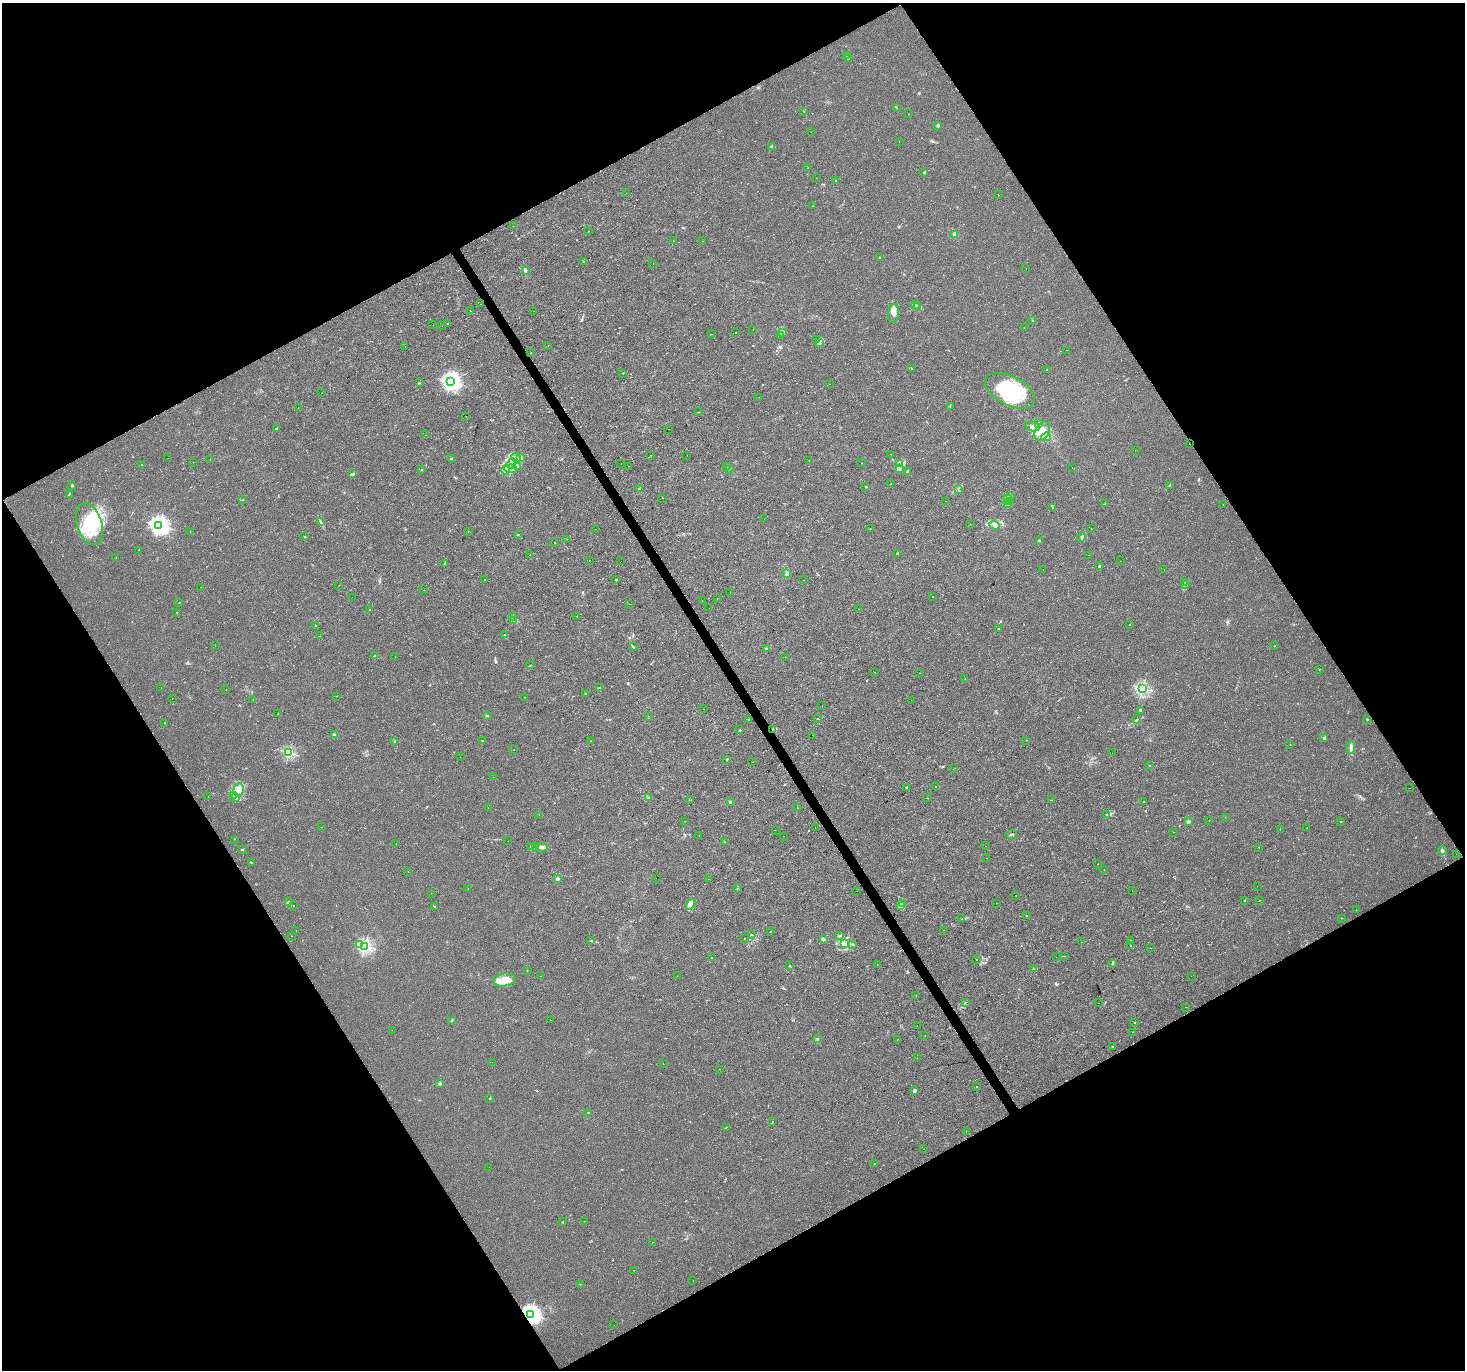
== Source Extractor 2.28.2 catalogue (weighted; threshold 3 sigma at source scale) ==
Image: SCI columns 1-5851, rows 113-5581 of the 5854 x 5755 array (HDU 1 of 3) = the unmasked area's bounding box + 8 px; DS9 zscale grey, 4 x 4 block average (1 PNG px = mean of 4 x 4 image px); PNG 1467 x 1372 px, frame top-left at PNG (2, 3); each listed source drawn as its Kron ellipse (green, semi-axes under 4 px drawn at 4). Shown black and unused: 48% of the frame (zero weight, under 2 of 3 exposures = <1% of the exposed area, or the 3 px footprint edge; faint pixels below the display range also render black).
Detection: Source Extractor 2.28.2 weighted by HDU 2 'WHT'. Background 0.004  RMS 0.0027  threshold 0.012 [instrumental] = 3 sigma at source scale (4.5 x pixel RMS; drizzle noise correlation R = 1.50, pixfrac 1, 0.0396/0.0396 arcsec/px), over >= 5 px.
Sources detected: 414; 8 inside a brighter object's white glare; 12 cosmic-ray / hot-pixel residue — neither listed nor drawn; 8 coinciding with a brighter row at this scale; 25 inside a brighter listed object's ellipse — not listed separately; the other 361 listed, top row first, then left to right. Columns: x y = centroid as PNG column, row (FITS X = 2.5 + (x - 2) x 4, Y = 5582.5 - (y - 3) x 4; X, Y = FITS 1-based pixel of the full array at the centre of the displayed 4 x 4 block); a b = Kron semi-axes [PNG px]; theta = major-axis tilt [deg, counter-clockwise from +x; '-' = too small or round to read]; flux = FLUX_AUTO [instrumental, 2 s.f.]
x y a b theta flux
846 56 2 2 - 0.74
848 59 3 2 - 1.1
896 107 2 2 - 1
804 112 2 2 - 0.29
908 114 2 2 - 0.21
938 125 2 2 - 10
811 132 2 2 - 0.31
899 142 2 2 - 0.93
772 147 3 2 - 1.7
807 168 2 2 - 0.33
924 172 2 2 - 4.1
816 178 2 2 - 0.31
836 181 2 2 - 0.92
626 193 2 2 - 0.37
998 195 2 2 - 0.31
812 206 2 2 - 0.42
513 226 2 2 - 0.68
588 231 2 2 - 1.8
955 235 2 2 - 31
673 241 2 2 - 0.5
703 241 2 2 - 0.67
880 258 3 2 - 0.74
584 261 2 2 - 0.66
653 263 2 2 - 0.4
1026 269 2 2 - 0.32
525 271 4 2 - 2.3
480 304 2 2 - 3.9
915 305 2 2 - 0.78
918 307 2 2 - 1
470 311 2 2 - 0.8
534 311 2 2 - 1.1
894 313 9 5 84 9.1
1032 320 2 2 - 0.71
448 324 2 2 - 1.5
433 325 2 2 - 0.25
442 326 2 2 - 0.61
1024 328 2 2 - 0.45
753 330 2 2 - 0.42
782 332 3 2 - 1.4
735 333 2 2 - 1.1
712 334 2 2 - 0.26
781 335 2 2 - 0.45
817 340 2 2 - 0.44
819 343 3 2 - 2.3
548 346 2 2 - 1.1
405 347 2 2 - 1.1
1067 350 2 2 - 0.48
531 353 2 2 - 0.78
911 368 2 2 - 1.2
1046 370 2 2 - 2.3
623 373 2 2 - 0.69
451 382 3 3 - 510
420 383 2 2 - 0.42
829 384 2 2 - 0.26
1010 391 27 14 -27 79
322 393 2 2 - 0.66
759 397 2 2 - 0.26
950 406 2 2 - 0.61
298 408 2 2 - 0.7
699 412 2 2 - 0.77
466 416 2 2 - 1.1
1039 424 2 2 - 19
1032 427 7 4 -10 8
276 428 4 2 - 1.4
668 429 2 2 - 0.27
1042 431 10 7 61 19
425 435 2 2 - 0.46
1046 437 5 3 - 3.9
1189 444 2 2 - 2.3
1135 450 2 2 - 0.38
891 454 2 2 - 0.33
651 455 2 2 - 0.34
687 455 2 2 - 0.24
521 457 3 2 - 1.5
168 458 2 2 - 1.9
516 458 5 3 - 3.6
210 459 2 2 - 0.43
452 459 4 2 - 1.6
809 460 2 2 - 0.36
194 462 2 2 - 2.4
512 463 5 4 - 8
621 463 2 2 - 0.29
861 463 2 2 - 1.3
900 464 2 2 - 1.5
142 465 2 2 - 0.82
628 466 2 2 - 13
727 466 2 2 - 0.68
517 467 3 2 - 2.3
1072 467 2 2 - 0.87
511 469 6 3 -7 6.4
729 469 2 2 - 0.7
899 469 2 2 - 0.92
421 470 2 2 - 0.43
506 470 4 3 - 3.9
907 471 4 2 - 1.4
353 474 3 2 - 2.5
891 484 2 2 - 0.7
72 485 2 2 - 6.8
1169 485 2 2 - 0.76
866 487 3 2 - 1.1
640 488 3 2 - 3.1
959 490 2 2 - 0.5
69 494 3 2 - 1.1
1010 496 2 2 - 0.62
663 498 2 2 - 0.41
1008 499 2 2 - 1.1
243 500 2 2 - 0.59
945 501 2 2 - 0.21
1010 501 2 2 - 0.75
1008 503 2 2 - 1.3
1104 504 2 2 - 0.64
1223 504 2 2 - 0.42
1053 507 2 2 - 0.46
764 519 2 2 - 0.61
320 521 2 2 - 0.76
90 524 21 12 -73 66
970 524 2 2 - 0.33
159 525 3 3 - 680
995 525 5 3 - 6.1
870 528 2 2 - 0.28
595 529 2 2 - 0.34
1091 529 2 2 - 0.81
468 531 2 2 - 0.41
190 532 2 2 - 0.72
518 534 2 2 - 0.44
305 537 2 2 - 0.81
1081 537 4 3 - 2.7
567 539 2 2 - 1.1
1039 540 2 2 - 4.6
555 543 2 2 - 11
139 550 2 2 - 0.34
897 554 2 2 - 3.3
530 555 2 2 - 0.38
1089 555 2 2 - 0.61
116 558 2 2 - 0.43
589 560 2 2 - 0.58
621 561 2 2 - 0.17
1120 561 2 2 - 0.29
444 563 3 2 - 0.98
1099 566 2 2 - 2
1043 569 2 2 - 0.37
1164 569 2 2 - 0.23
787 574 3 3 - 2.2
616 579 3 2 - 1.4
485 580 2 2 - 0.64
803 580 2 2 - 0.63
1185 582 2 2 - 0.67
1185 584 2 2 - 0.72
339 585 2 2 - 0.37
201 587 2 2 - 0.44
423 590 2 2 - 0.36
730 592 2 2 - 0.32
933 596 2 2 - 0.99
352 597 2 2 - 0.31
717 598 2 2 - 0.79
702 600 2 2 - 0.34
179 602 2 2 - 0.53
630 604 2 2 - 0.96
709 608 2 2 - 0.77
858 609 2 2 - 1.2
370 610 2 2 - 0.31
176 612 2 2 - 0.36
512 616 2 2 - 0.86
577 616 2 2 - 1.2
514 620 2 2 - 1.2
315 625 2 2 - 0.58
1129 625 2 2 - 1.7
998 629 2 2 - 0.93
505 635 2 2 - 0.84
320 636 2 2 - 0.23
215 646 2 2 - 0.41
1275 646 2 2 - 0.61
633 647 3 2 - 1.4
766 649 2 2 - 0.86
374 656 2 2 - 0.72
395 657 2 2 - 1.2
785 657 2 2 - 0.78
531 665 2 2 - 0.67
1319 670 2 2 - 0.67
874 672 2 2 - 0.52
919 673 2 2 - 0.46
965 679 2 2 - 0.68
161 688 2 2 - 0.65
600 688 3 2 - 2.2
1142 688 2 2 - 240
226 690 2 2 - 0.3
585 693 2 2 - 0.57
337 696 2 2 - 0.63
525 697 2 2 - 0.32
172 698 2 2 - 0.48
253 700 2 2 - 0.49
911 700 2 2 - 0.57
822 706 2 2 - 0.26
704 709 2 2 - 1.4
1141 710 3 3 - 2
278 714 2 2 - 0.74
487 716 2 2 - 1.2
648 716 2 2 - 0.96
818 718 2 2 - 1.2
1367 719 2 2 - 1.5
749 720 2 2 - 1.6
1137 720 3 2 - 1.4
165 723 2 2 - 0.83
773 729 3 2 - 1.4
740 730 2 2 - 3.1
334 735 4 3 - 2.6
812 735 2 2 - 2.7
1324 738 2 2 - 4
1026 740 2 2 - 0.54
395 741 4 2 - 2.9
482 741 2 2 - 0.45
591 741 2 2 - 0.87
1290 744 2 2 - 0.49
1351 747 6 3 87 7.1
514 750 2 2 - 0.82
289 753 2 2 - 180
1112 753 2 2 - 0.74
460 757 2 2 - 0.31
727 759 2 2 - 4.3
753 762 2 2 - 0.44
1150 765 2 2 - 0.49
953 769 2 2 - 0.21
493 777 2 2 - 0.38
936 786 2 2 - 3
906 787 2 2 - 4.4
1409 788 2 2 - 0.35
239 790 7 5 77 10
233 795 3 2 - 2.3
208 797 2 2 - 0.32
235 797 3 2 - 3.1
648 798 3 2 - 0.75
927 798 2 2 - 0.31
691 800 2 2 - 0.32
1051 800 2 2 - 0.88
1143 801 2 2 - 0.88
730 802 3 2 - 2.3
488 808 2 2 - 2.6
797 808 2 2 - 0.53
539 815 2 2 - 0.75
1107 815 4 2 - 1.3
1225 817 2 2 - 0.35
685 821 2 2 - 0.55
1188 821 2 2 - 6.1
1209 821 2 2 - 0.2
1341 821 2 2 - 1
321 827 2 2 - 0.25
815 828 2 2 - 0.59
1307 828 2 2 - 1.9
1280 829 2 2 - 0.25
775 830 2 2 - 0.46
1174 832 2 2 - 0.28
1012 834 5 2 - 1.8
699 836 2 2 - 0.27
784 836 2 2 - 1.5
234 839 2 2 - 0.48
508 841 2 2 - 2.1
724 842 2 2 - 0.86
396 844 2 2 - 0.35
530 846 2 2 - 0.36
985 846 2 2 - 0.95
542 847 6 4 -14 5.1
1259 847 2 2 - 0.44
535 848 2 2 - 1.4
242 849 3 2 - 1.1
1442 851 4 3 - 4.4
1456 854 2 2 - 0.27
987 858 2 2 - 3.2
251 862 2 2 - 0.62
1098 864 2 2 - 0.48
1104 870 2 2 - 1.3
408 872 2 2 - 0.84
656 878 2 2 - 0.22
558 879 2 2 - 14
708 879 2 2 - 0.35
1257 886 2 2 - 0.3
468 888 2 2 - 0.28
737 888 2 2 - 0.68
857 891 2 2 - 1
1132 891 2 2 - 0.54
431 893 2 2 - 0.22
1016 895 2 2 - 0.43
1244 900 2 2 - 0.68
1260 900 2 2 - 0.93
288 902 3 2 - 1.7
996 903 2 2 - 0.64
691 904 6 4 60 5.3
903 904 2 2 - 0.59
294 905 2 2 - 0.76
435 906 3 2 - 1.3
900 906 4 2 - 2.5
1356 910 2 2 - 0.28
1026 915 2 2 - 0.64
1341 918 2 2 - 0.53
961 919 2 2 - 0.85
296 930 2 2 - 0.49
944 930 2 2 - 2
771 932 2 2 - 1
751 935 2 2 - 0.65
291 936 2 2 - 0.35
839 936 2 2 - 0.55
744 938 2 2 - 0.55
823 939 3 2 - 2
1131 940 2 2 - 0.56
591 941 3 2 - 1.1
1081 942 2 2 - 0.42
844 943 4 2 - 2.2
853 944 3 2 - 1
360 945 3 2 - 2.6
1130 945 2 2 - 0.57
365 946 2 2 - 300
1150 948 2 2 - 0.23
1064 956 2 2 - 0.46
711 957 2 2 - 1.3
1056 957 2 2 - 0.87
976 960 2 2 - 0.88
1113 963 2 2 - 0.98
877 964 2 2 - 0.31
790 965 2 2 - 0.6
1034 968 2 2 - 0.55
527 971 2 2 - 0.37
541 976 2 2 - 0.35
677 976 2 2 - 0.22
1191 976 2 2 - 0.31
505 980 11 6 9 26
916 995 2 2 - 1
965 1002 2 2 - 0.53
1099 1003 2 2 - 0.24
1186 1007 2 2 - 1.7
452 1020 3 2 - 1.1
550 1020 2 2 - 0.33
1134 1023 2 2 - 0.66
917 1026 2 2 - 1.9
392 1030 2 2 - 0.32
1132 1032 2 2 - 0.98
925 1035 2 2 - 0.28
817 1039 2 2 - 1.3
897 1040 2 2 - 0.3
1113 1047 2 2 - 3.7
917 1058 2 2 - 0.39
492 1062 2 2 - 0.33
663 1064 2 2 - 0.35
719 1069 2 2 - 0.79
440 1083 2 2 - 12
976 1086 2 2 - 2.6
914 1091 3 3 - 3.4
490 1099 2 2 - 0.71
588 1112 2 2 - 0.68
772 1122 3 2 - 0.66
726 1127 3 2 - 1.1
966 1131 2 2 - 0.35
924 1149 2 2 - 0.23
874 1163 2 2 - 0.68
489 1167 2 2 - 0.24
584 1221 2 2 - 0.28
563 1222 3 2 - 0.61
652 1242 2 2 - 1.6
634 1270 2 2 - 0.32
693 1281 2 2 - 0.25
580 1284 2 2 - 0.48
530 1314 3 3 - 770
614 1325 2 2 - 0.32
Overlapping masked pixels (flux is a lower limit): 2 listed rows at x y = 773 729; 530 1314
Diffuse or blended objects may show on this block-average render without a row.